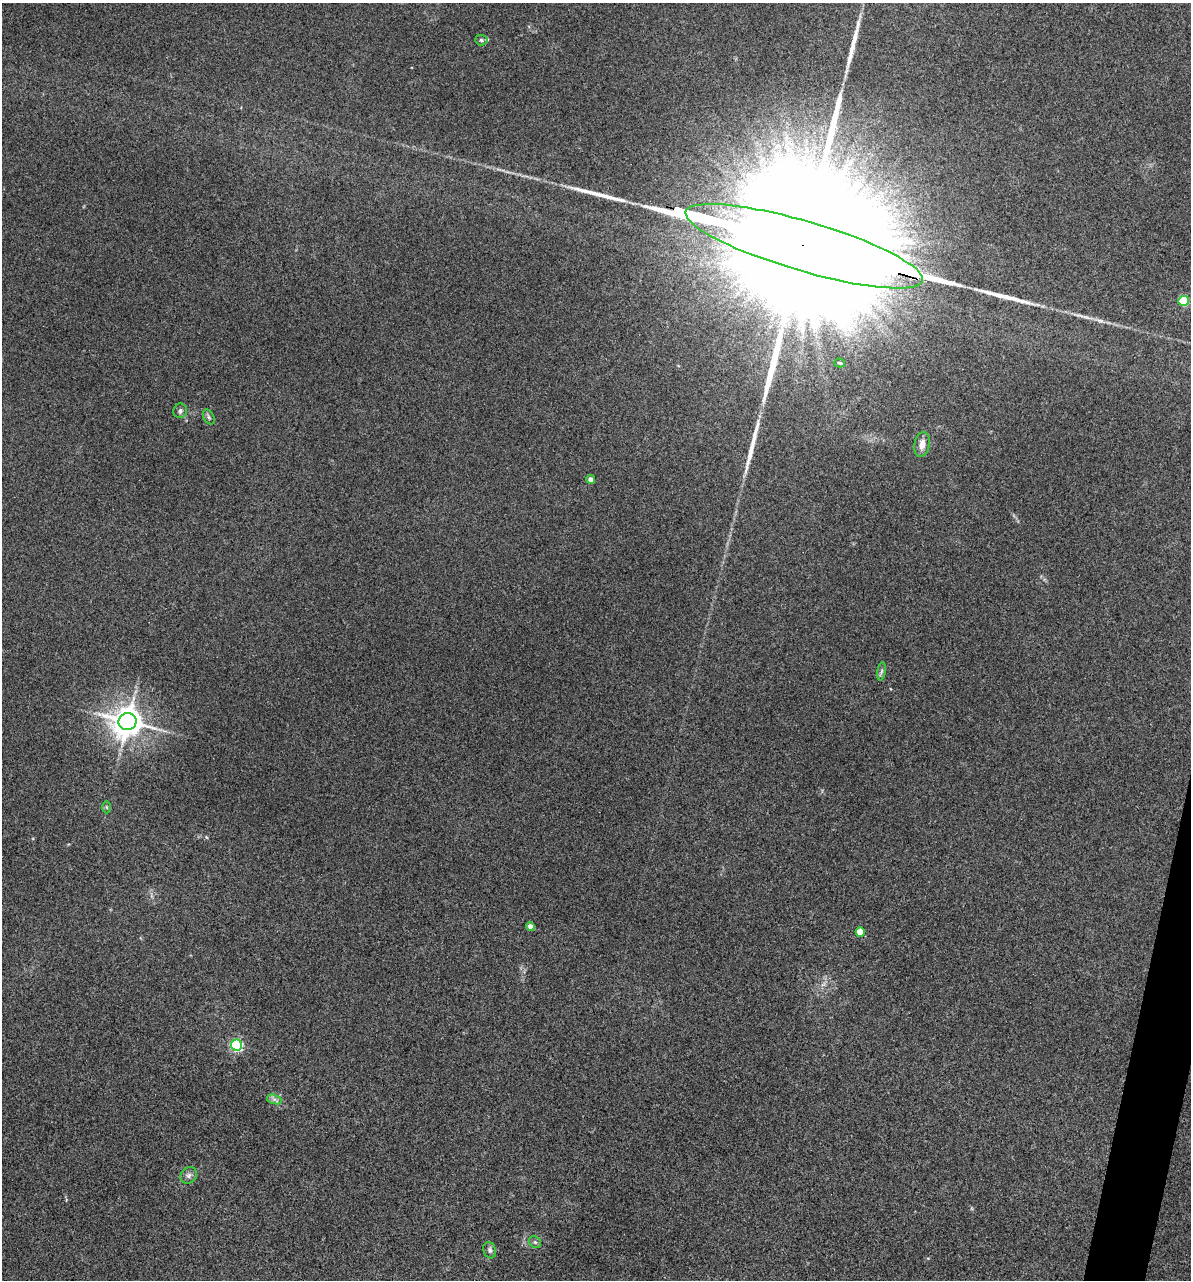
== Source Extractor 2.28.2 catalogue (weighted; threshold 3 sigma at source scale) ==
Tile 6 of 4 x 4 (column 2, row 2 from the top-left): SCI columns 1547-2735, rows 2948-4225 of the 5353 x 5896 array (HDU 1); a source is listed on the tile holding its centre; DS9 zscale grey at full resolution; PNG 1193 x 1282 px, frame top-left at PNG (2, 3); each listed source drawn as its Kron ellipse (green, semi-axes under 4 px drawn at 4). Shown black and unused: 1% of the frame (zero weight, under 3 of 5 exposures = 17% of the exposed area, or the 3 px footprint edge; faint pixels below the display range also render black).
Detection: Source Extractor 2.28.2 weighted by HDU 2 'WHT'; one run over the whole footprint, this tile lists its part. Background 0.0739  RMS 0.0068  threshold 0.0305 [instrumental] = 3 sigma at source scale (4.5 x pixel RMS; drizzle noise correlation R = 1.50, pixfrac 1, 0.05/0.05 arcsec/px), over >= 5 px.
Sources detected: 27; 3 inside a brighter object's white glare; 5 long thin detections or spike segments (spike, bleed or trail) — neither listed nor drawn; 1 inside a brighter listed object's ellipse — not listed separately; the other 18 listed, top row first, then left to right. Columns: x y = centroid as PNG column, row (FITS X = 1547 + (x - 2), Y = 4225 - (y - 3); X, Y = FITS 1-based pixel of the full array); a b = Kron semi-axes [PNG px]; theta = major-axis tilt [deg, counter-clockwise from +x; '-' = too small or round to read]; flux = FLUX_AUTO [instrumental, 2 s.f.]
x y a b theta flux
481 40 6 5 - 1.1
804 246 123 25 -16 150000
1184 301 5 5 - 41
840 363 5 4 - 0.88
180 411 7 7 - 1.8
209 417 8 5 -61 1.5
922 444 12 7 79 4.9
590 479 4 4 - 2.9
881 671 9 4 80 1.5
128 722 9 8 - 1100
107 807 6 4 -88 0.97
530 927 4 4 - 4.8
860 932 4 4 - 14
237 1045 5 5 - 98
274 1099 7 4 -18 1.7
189 1175 9 7 47 2.4
535 1242 6 5 - 1.3
490 1250 8 6 -72 1.9
Overlapping masked pixels (flux is a lower limit): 1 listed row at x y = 804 246